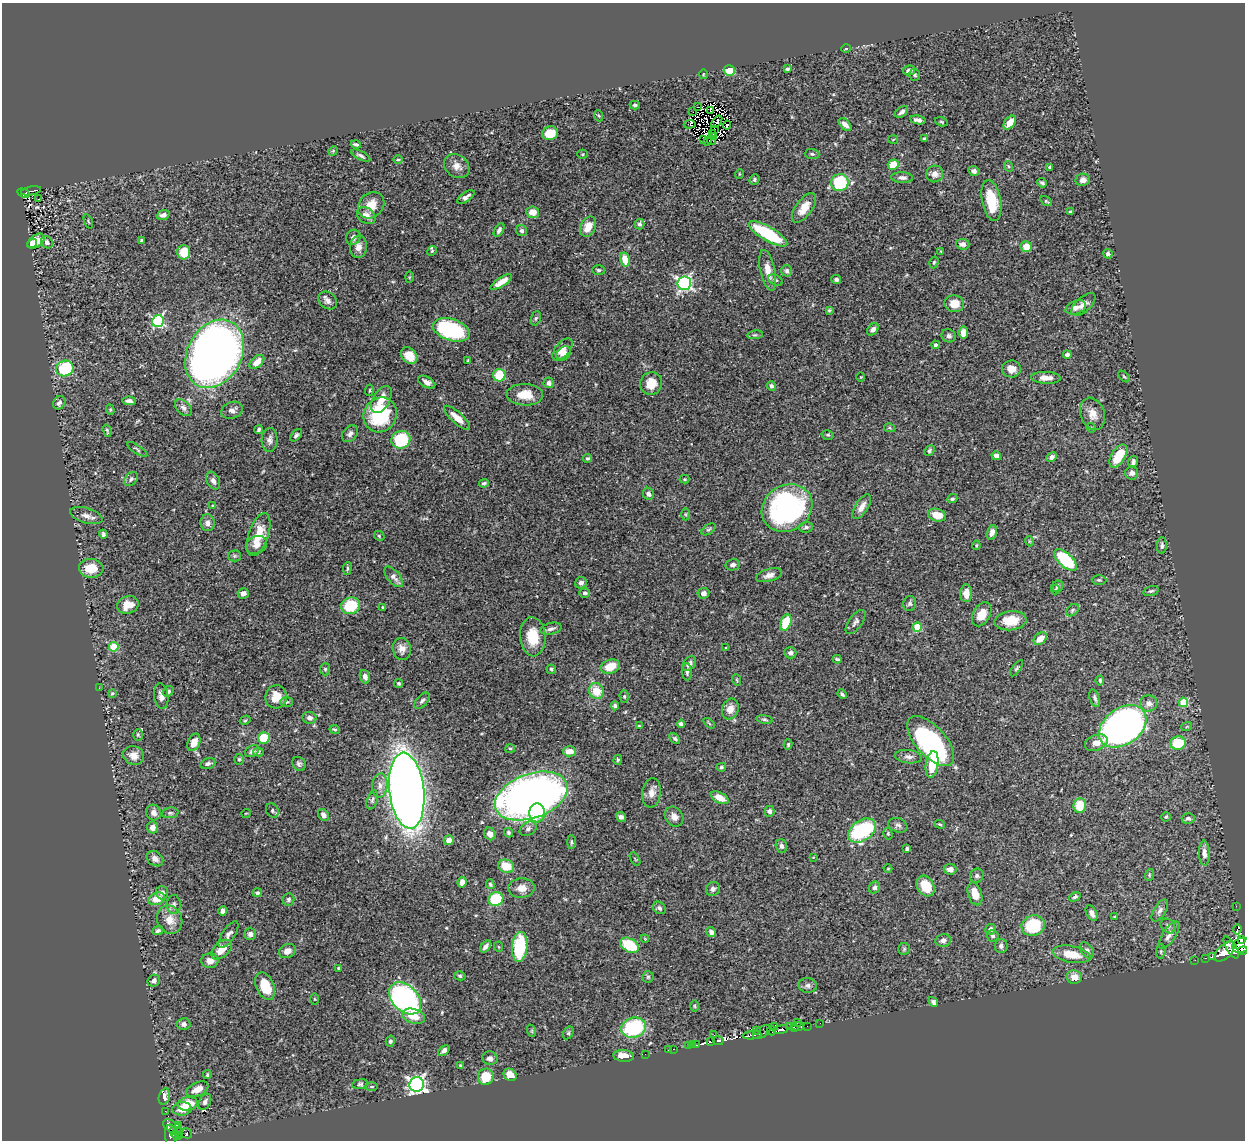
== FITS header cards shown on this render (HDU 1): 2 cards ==
NAXIS1  =                 1243
NAXIS2  =                 1138

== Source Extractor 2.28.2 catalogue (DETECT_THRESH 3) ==
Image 1243 x 1138 px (HDU 1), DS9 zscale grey, 1 PNG px = 1 image px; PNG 1247 x 1142 px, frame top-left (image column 1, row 1138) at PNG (2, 3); each listed source drawn as its Kron ellipse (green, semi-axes under 4 px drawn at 4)
Background 0.48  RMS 0.022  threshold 0.0662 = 3 sigma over >= 5 px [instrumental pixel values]
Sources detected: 419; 11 with non-positive FLUX_AUTO (blend fragments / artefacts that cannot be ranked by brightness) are neither listed nor drawn; the other 408 listed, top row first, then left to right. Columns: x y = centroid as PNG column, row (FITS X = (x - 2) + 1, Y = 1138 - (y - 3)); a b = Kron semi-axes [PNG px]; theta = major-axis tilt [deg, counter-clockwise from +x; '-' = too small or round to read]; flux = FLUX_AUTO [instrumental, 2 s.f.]
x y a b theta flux
846 48 5 3 - 1.2
787 69 4 3 - 2.8
909 70 6 5 - 6.9
729 71 5 5 - 32
703 74 5 3 - 1.3
915 75 6 5 - 2.5
635 105 5 4 - 2.3
698 107 3 2 - 1.8
711 110 3 2 - 0.53
693 112 2 2 - 1.1
902 112 7 4 39 5.3
599 116 5 3 - 1.7
918 120 8 4 -10 5.9
717 122 7 2 54 1.5
941 122 6 4 -20 1.9
1010 123 8 5 53 18
690 124 6 4 6 9
845 124 8 4 -44 8
727 125 4 2 - 0.64
714 129 2 2 - 0.5
550 133 8 7 - 27
713 133 2 2 - 1.1
714 136 2 2 - 0.9
703 139 3 2 - 2.5
893 139 5 3 - 1.3
924 139 4 4 - 2.5
707 141 3 2 - 2.8
711 141 4 2 - 2.6
356 144 5 3 - 2.9
333 151 5 4 - 1.4
583 154 5 4 - 1.7
812 154 7 5 -2 2.9
361 156 10 4 -27 3.9
398 160 4 3 - 1.6
893 165 5 5 - 27
457 166 14 11 -39 11
1008 166 5 3 - 1.3
1050 168 3 3 - 2.5
974 171 6 5 - 5.2
739 174 5 3 - 1.2
935 174 8 8 - 8.7
902 178 11 5 -2 6
754 180 6 4 52 2.8
1083 180 7 6 - 6.5
840 182 9 8 - 91
1042 183 5 3 - 2.9
31 191 10 3 11 52
24 193 6 3 -28 47
466 197 10 4 33 7.1
39 199 3 2 - 2.3
991 200 21 9 -79 48
1046 201 6 4 -31 2.1
371 205 14 12 45 21
804 208 17 8 54 19
533 212 6 6 - 14
1070 212 3 3 - 2.3
163 215 7 4 16 5.9
366 216 10 7 -36 11
88 222 7 2 -69 1.2
639 224 5 5 - 3.7
588 227 10 7 63 18
499 230 7 4 60 4.5
522 231 5 5 - 3.9
768 234 22 7 -30 97
353 237 8 7 - 7
141 240 3 3 - 1.6
36 241 9 6 38 16
47 242 6 5 - 5.7
32 243 5 4 - 7.7
963 244 6 5 - 6.5
358 247 11 8 82 10
1026 247 5 5 - 18
432 251 5 4 - 2
941 251 2 2 - 1
184 252 7 6 - 30
1108 254 5 4 - 3.9
625 260 7 5 -74 21
934 262 6 4 74 2.1
599 270 6 5 - 2.6
768 270 21 7 -78 17
787 271 6 5 - 3.7
409 277 6 4 88 1.8
836 279 5 4 - 3.1
776 280 8 5 -25 2.7
501 282 12 4 33 16
684 283 7 7 - 350
328 300 10 8 -39 6.7
954 304 10 8 -11 20
1083 304 15 7 41 9.7
1076 307 10 6 21 8.1
829 310 4 4 - 1.9
536 318 7 5 71 2.4
158 321 6 5 - 190
873 329 7 5 47 5.4
451 330 19 11 -18 160
963 333 6 5 - 12
755 335 8 4 8 2.8
949 336 7 6 - 4.4
936 345 4 4 - 3.6
563 349 13 7 50 13
564 353 8 6 45 7.3
215 354 36 27 61 1700
1067 355 4 4 - 5.9
409 356 9 7 -50 22
468 360 4 3 - 1.4
257 362 9 5 42 13
65 368 9 7 20 85
1011 369 9 8 - 12
499 375 6 6 - 48
861 377 4 3 - 1.1
1124 377 7 4 -44 2.1
1046 378 15 6 -3 13
427 382 9 5 -29 7.3
549 383 5 5 - 5.8
651 383 11 11 - 23
771 386 5 4 - 3.7
369 390 6 3 81 1.5
525 395 18 11 -1 26
381 399 15 8 61 19
129 401 6 4 -3 4.9
59 403 7 5 55 5
183 408 10 6 -43 5.8
110 410 5 4 - 2
232 410 11 8 21 8.5
1093 414 16 12 -70 16
380 415 18 16 58 97
457 418 17 5 -42 16
890 428 5 4 - 1.9
1091 428 5 4 - 1.7
259 429 4 3 - 2.8
107 431 6 3 -72 2
350 434 9 7 48 5.1
296 435 7 4 49 3.5
828 435 6 4 -13 2.3
270 440 12 8 88 6.8
401 440 9 8 - 83
137 449 12 3 -34 2.4
929 451 6 4 48 2.7
996 456 5 4 - 6.3
1118 456 13 7 59 43
1052 457 5 4 - 5.9
588 458 4 4 - 2.5
1133 462 6 4 75 4.8
1132 473 6 6 - 6.3
131 479 8 6 47 4.3
685 479 5 4 - 1.4
213 481 9 6 -63 6.7
484 483 5 4 - 2.7
648 494 6 5 - 5.4
952 499 5 4 - 2.8
213 505 4 3 - 1.2
862 507 14 6 57 10
787 508 26 22 33 310
685 514 6 4 -90 2
937 515 9 6 -17 22
86 516 17 7 -16 9.7
207 523 8 7 - 7.5
806 527 7 5 9 3.4
708 529 8 4 36 2.7
992 532 8 5 75 6.6
103 534 4 3 - 3.8
259 534 22 10 71 30
379 536 6 4 -45 1.9
1029 541 5 3 - 1.3
256 545 11 8 25 9
976 545 5 3 - 1.6
1162 545 8 5 89 3.7
234 556 6 5 - 2.6
1066 560 14 7 -43 96
732 565 7 5 9 4.9
91 568 12 9 -3 32
347 568 6 4 83 2.6
769 575 13 6 16 8.5
394 577 12 6 -50 7.4
1099 580 7 5 -1 2.4
581 583 6 5 - 5
1057 587 6 5 - 3.2
1055 590 5 4 - 1.6
1151 591 8 4 15 2.7
243 593 6 5 - 6.6
585 593 5 4 - 4
703 593 6 5 - 6.1
966 593 9 6 88 12
910 604 8 6 79 3.4
128 605 11 8 20 21
351 606 10 8 18 55
383 607 3 2 - 1.6
1072 610 7 5 42 2.7
982 614 13 8 61 20
1011 621 16 9 6 34
856 622 14 6 54 5.7
786 623 8 5 68 66
917 627 5 4 - 56
551 629 11 5 14 5.5
533 637 19 12 -86 37
1040 639 7 5 41 16
114 647 5 5 - 62
726 648 3 3 - 1.4
402 649 11 9 -81 9.7
790 653 6 5 - 5
837 659 4 2 - 2.3
689 664 8 6 52 6.6
610 667 10 6 20 28
1017 668 9 4 54 2.4
325 669 6 5 - 2.7
551 669 4 4 - 2.4
687 672 9 5 -88 3.9
365 677 7 5 -72 5.6
737 680 6 3 -71 1.7
1100 680 5 4 - 3.1
398 683 4 4 - 2.3
99 688 3 2 - 1.7
168 691 6 4 39 4.7
596 691 8 7 - 28
112 693 3 3 - 1.5
842 694 5 3 - 2.9
161 696 13 7 -82 8.4
624 696 6 4 -90 2.1
276 697 12 10 75 20
1095 698 9 5 -71 4.1
422 701 10 5 48 4.4
287 702 6 4 2 2.6
1183 702 5 4 - 52
1149 703 9 8 - 8.7
615 706 4 4 - 3.6
730 709 10 8 72 13
309 718 7 6 - 6
764 719 8 4 -9 2.4
245 720 6 4 28 1.9
709 723 6 3 -38 1.7
681 724 4 4 - 3.6
639 726 3 3 - 1.6
1123 726 26 18 36 690
1187 726 5 3 - 1.6
335 729 5 4 - 2.4
138 735 6 5 - 2.2
264 738 6 6 - 43
675 739 6 4 -49 2.7
931 741 31 15 -48 240
194 742 9 6 65 15
1096 743 12 7 21 14
1178 743 8 6 10 55
788 744 5 4 - 2
510 748 5 3 - 1.7
252 751 7 5 30 4.8
569 751 6 5 - 16
258 752 5 4 - 3
134 755 11 9 -22 13
908 757 14 6 -7 6.8
239 759 5 4 - 2.1
618 760 5 4 - 2
208 764 8 5 18 5
299 764 7 6 - 3.6
932 764 14 6 82 39
721 767 5 4 - 2.6
380 785 12 7 85 9.9
407 791 38 17 -84 1900
651 793 15 9 82 11
531 796 38 22 20 1200
720 798 10 5 -28 16
372 800 10 5 73 3.5
1080 805 7 6 - 32
272 811 7 6 - 3.3
770 811 5 5 - 4.1
153 813 8 7 - 7
170 813 8 5 8 2.9
246 813 5 3 - 1
537 813 9 8 - 38
323 815 6 5 - 6.1
621 817 5 4 - 5.2
674 817 10 8 -55 9.2
1166 817 5 4 - 2.2
1188 819 6 5 - 3.9
940 824 5 4 - 1.9
898 825 10 7 -21 4.7
152 827 6 5 - 9
528 829 9 6 30 5.1
862 831 15 10 34 140
508 833 5 4 - 2.7
490 834 6 5 - 9.3
888 834 6 4 -76 2.2
449 840 5 5 - 9
571 842 7 4 -90 2.2
781 846 7 5 -71 4.7
907 849 4 4 - 3.6
1204 853 12 5 -88 8.6
813 857 4 2 - 0.95
155 859 9 7 -35 6.4
635 859 7 3 -58 1.4
506 866 8 6 -20 32
888 869 4 3 - 1.2
950 869 6 5 - 9.9
1149 875 6 3 73 1.9
977 876 7 6 - 3.8
462 882 5 4 - 9
490 884 5 3 - 1.8
926 886 11 8 -60 33
521 888 13 9 3 13
874 888 6 5 - 5
713 889 7 6 - 4.8
162 893 7 6 - 6.7
257 893 5 4 - 3.2
975 894 12 7 -72 20
1075 897 6 3 30 2.9
157 899 8 6 21 23
496 899 7 6 - 80
288 900 6 6 - 3.6
174 904 9 7 88 4.9
1236 906 2 2 - 4.8
659 908 7 5 -41 4.2
1160 910 12 6 58 5.6
223 911 5 4 - 4.6
1092 913 8 5 -61 5.8
1115 917 3 2 - 1.5
170 920 14 12 -65 18
1033 926 12 10 19 78
1168 926 8 6 -45 4.4
990 929 5 5 - 5.2
1237 929 5 3 - 510
158 931 6 4 23 3.4
711 932 5 4 - 5.3
250 934 6 6 - 5.5
228 935 15 6 58 7.2
1169 935 16 6 56 9
993 936 6 5 - 3.2
645 939 4 3 - 1.2
1241 939 4 3 - 89
943 940 8 6 11 5.8
630 945 10 6 -30 53
1241 945 9 7 22 530
1001 946 7 6 - 4.9
486 947 7 4 52 6.1
499 947 5 3 - 1.3
520 947 15 7 85 88
1231 947 12 5 -59 510
904 949 6 5 - 2.6
221 950 12 7 42 19
1087 950 9 6 -55 5.2
1243 950 5 3 - 180
287 951 9 7 27 9.7
1161 951 7 4 84 2.6
1225 952 12 6 45 950
1071 954 19 8 -11 28
1212 956 3 3 - 46
1206 958 3 2 - 17
1195 960 2 2 - 4.7
210 961 8 7 - 9.4
339 968 4 3 - 2.3
460 976 6 4 -15 2.5
648 977 6 6 - 2.4
1074 977 7 6 - 12
154 981 6 5 - 5.9
808 985 9 7 -10 5.6
265 986 14 9 -66 39
405 998 19 12 -45 340
315 999 6 4 -89 1.4
933 1002 5 4 - 3.9
695 1006 6 3 -89 1.6
413 1016 12 7 -16 23
797 1022 3 2 - 12
820 1023 2 2 - 6.9
184 1024 7 6 - 5.7
807 1026 2 2 - 2.4
774 1027 3 2 - 6.7
790 1027 4 3 - 5.2
798 1027 6 3 3 76
634 1028 12 10 16 130
794 1028 3 3 - 63
756 1030 2 2 - 15
781 1030 8 3 9 29
532 1031 6 4 -72 1.6
771 1031 5 2 - 12
762 1032 10 5 33 30
568 1033 7 4 60 2.4
714 1035 2 2 - 5
752 1035 9 3 7 73
390 1041 5 4 - 2.8
718 1041 5 3 - 120
711 1042 4 3 - 2.6
688 1045 4 2 - 41
693 1045 3 2 - 4.1
697 1045 4 3 - 12
673 1049 3 2 - 10
668 1050 2 2 - 4.1
444 1051 6 4 46 6.4
645 1054 2 2 - 0.64
623 1056 10 6 -4 14
490 1058 7 7 - 5.7
460 1065 3 2 - 1.4
207 1075 4 3 - 2
510 1075 7 6 - 13
486 1077 8 7 - 37
360 1084 8 5 7 2.9
417 1084 7 7 - 520
372 1086 6 3 0 1.7
197 1089 12 6 26 15
164 1096 8 5 74 8.1
205 1102 9 5 63 4.8
188 1104 10 6 10 29
182 1109 9 7 3 19
165 1111 3 2 - 4
178 1126 2 2 - 10
173 1127 11 5 -32 140
174 1131 4 2 - 61
179 1133 5 3 - 35
187 1133 5 5 - 78
171 1136 11 5 -85 150
176 1136 5 3 - 28
At the frame edge (FLAGS 8, measured only in part): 1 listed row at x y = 1243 950
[11 non-positive-flux detections neither listed nor drawn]